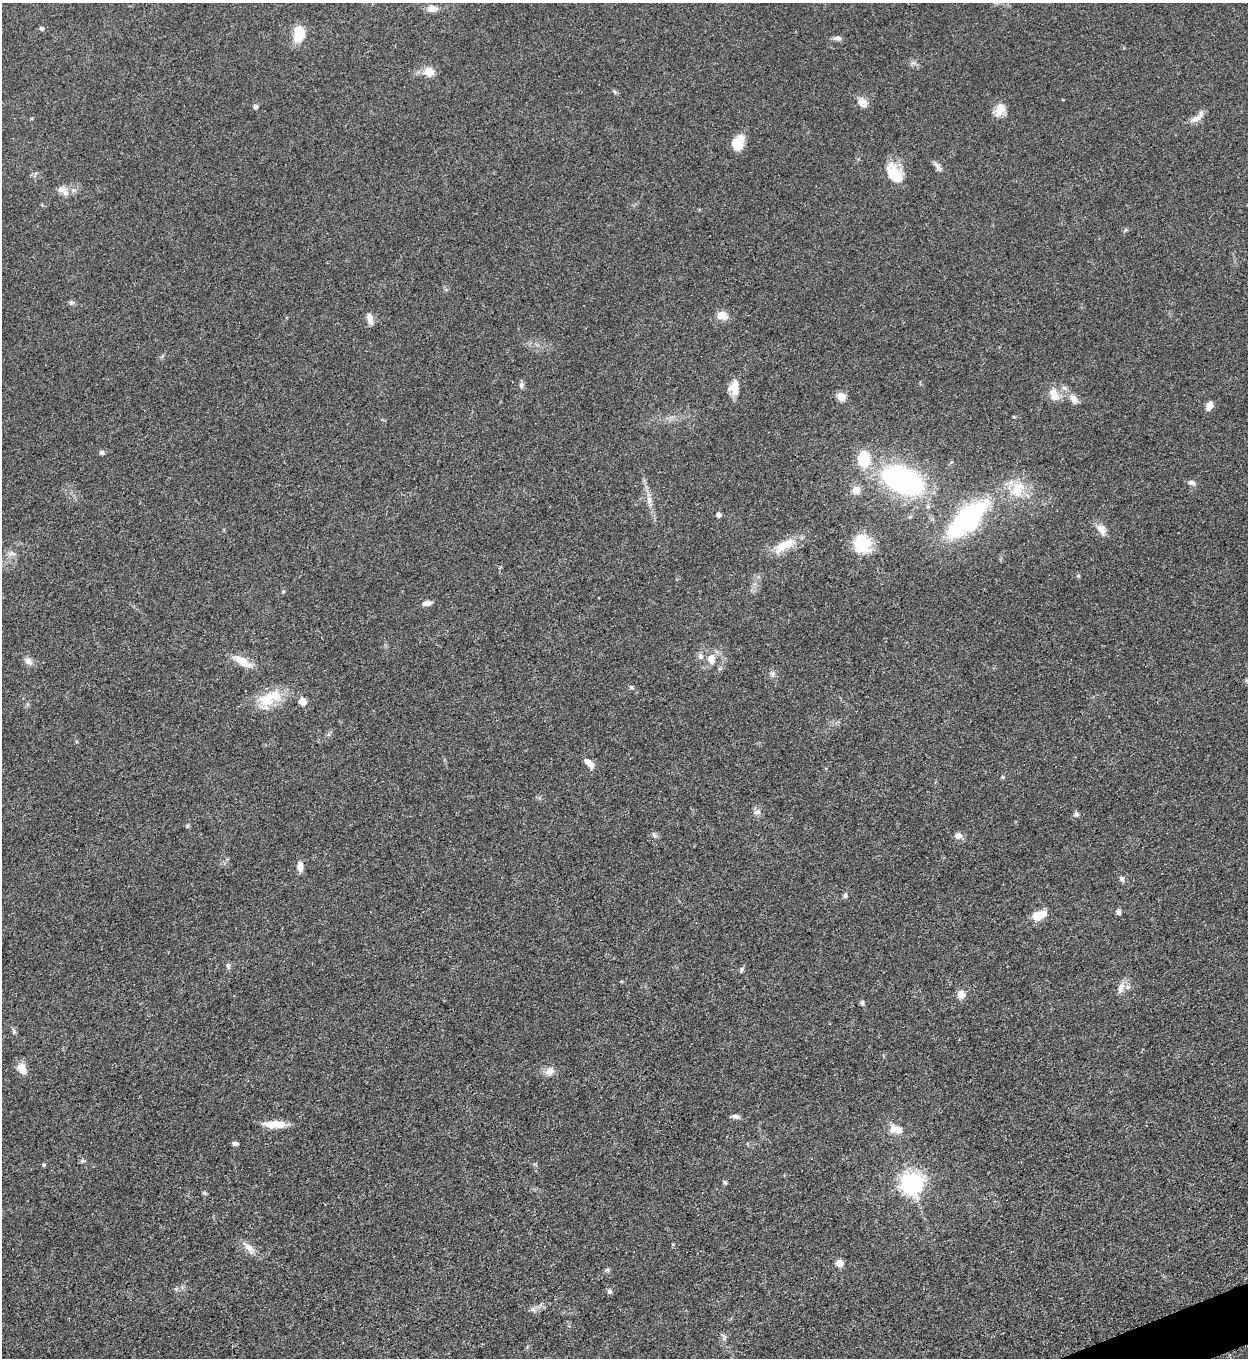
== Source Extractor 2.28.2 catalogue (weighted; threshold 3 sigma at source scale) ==
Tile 6 of 4 x 4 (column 2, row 2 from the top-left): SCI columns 1532-2777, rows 2722-4077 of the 5428 x 5440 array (HDU 1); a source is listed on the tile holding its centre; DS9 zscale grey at full resolution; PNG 1250 x 1360 px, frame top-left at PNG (2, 3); no overlay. Shown black and unused: <1% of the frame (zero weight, under 3 of 5 exposures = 1% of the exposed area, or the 3 px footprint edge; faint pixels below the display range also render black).
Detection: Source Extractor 2.28.2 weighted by HDU 2 'WHT'; one run over the whole footprint, this tile lists its part. Background 0.0619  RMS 0.0057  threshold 0.0258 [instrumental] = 3 sigma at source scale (4.5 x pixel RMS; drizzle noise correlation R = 1.50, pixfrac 1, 0.05/0.05 arcsec/px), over >= 5 px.
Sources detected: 80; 3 inside a brighter listed object's ellipse — not listed separately; the other 77 listed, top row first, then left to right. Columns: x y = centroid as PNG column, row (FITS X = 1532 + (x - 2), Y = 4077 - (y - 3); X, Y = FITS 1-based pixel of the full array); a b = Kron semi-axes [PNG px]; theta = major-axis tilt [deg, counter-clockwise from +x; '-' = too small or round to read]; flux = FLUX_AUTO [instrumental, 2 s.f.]
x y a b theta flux
432 9 12 8 2 4.4
41 28 6 5 - 0.96
299 34 17 11 77 13
837 38 10 5 -9 2
429 72 5 5 - 19
862 103 14 11 -40 4
255 107 5 4 - 2.1
1000 109 17 11 68 6.2
1195 119 14 7 25 4.2
737 143 15 12 64 9.7
937 166 16 5 -52 2.2
894 174 22 13 -54 15
65 193 10 8 -57 2.8
71 303 6 6 - 1.1
722 315 13 10 -6 5.2
370 319 17 6 -78 2.9
521 385 9 5 -81 1.4
734 389 17 12 -38 6.3
1054 394 19 12 -73 6.2
841 397 11 9 -42 3.9
1074 399 13 9 -56 3.8
1209 406 8 6 62 5.2
102 452 7 6 - 1.2
864 459 17 13 89 19
903 480 33 18 -25 130
1192 483 9 6 -9 1.9
1018 489 25 15 61 14
856 490 5 5 - 13
649 500 11 7 -89 2.8
718 515 5 5 - 2.4
967 519 52 22 43 83
1100 528 12 10 -21 4.3
862 544 23 19 -72 18
784 545 33 12 31 12
11 554 13 4 -3 1.8
283 591 5 4 - 0.63
427 603 11 6 11 2.7
700 656 9 7 -80 1.9
711 659 11 8 -77 6
28 661 11 8 -41 3
243 661 26 9 -30 8.3
772 674 6 6 - 1.4
631 687 6 3 -71 0.74
268 699 30 18 57 16
302 701 8 6 -56 5.4
588 763 14 6 -40 4.2
1002 777 6 4 -89 0.69
757 812 8 8 - 2.1
1076 814 6 6 - 1.3
654 835 8 5 -49 1.3
958 836 11 8 7 2.6
300 866 12 7 -84 4.1
1122 879 8 5 -60 1.4
845 895 7 5 73 1.1
1119 912 6 5 - 1.7
1038 915 16 8 16 9.5
228 966 9 5 -75 1.3
741 970 9 3 81 0.84
1121 988 17 7 70 3.7
961 994 9 9 - 3.8
862 1003 7 5 -66 1
14 1031 8 5 -71 1.1
22 1069 14 9 -55 6
549 1071 13 10 26 3.9
735 1116 9 6 -12 2
273 1124 25 8 -1 8.9
893 1129 13 10 71 4.2
235 1143 6 4 -8 1.6
82 1161 6 5 - 0.98
43 1165 6 4 0 0.74
725 1182 5 5 - 0.97
912 1183 8 7 - 370
249 1248 17 8 -49 4.6
840 1263 5 5 - 10
607 1269 6 4 1 0.94
609 1292 6 6 - 1.3
533 1310 9 3 -45 1